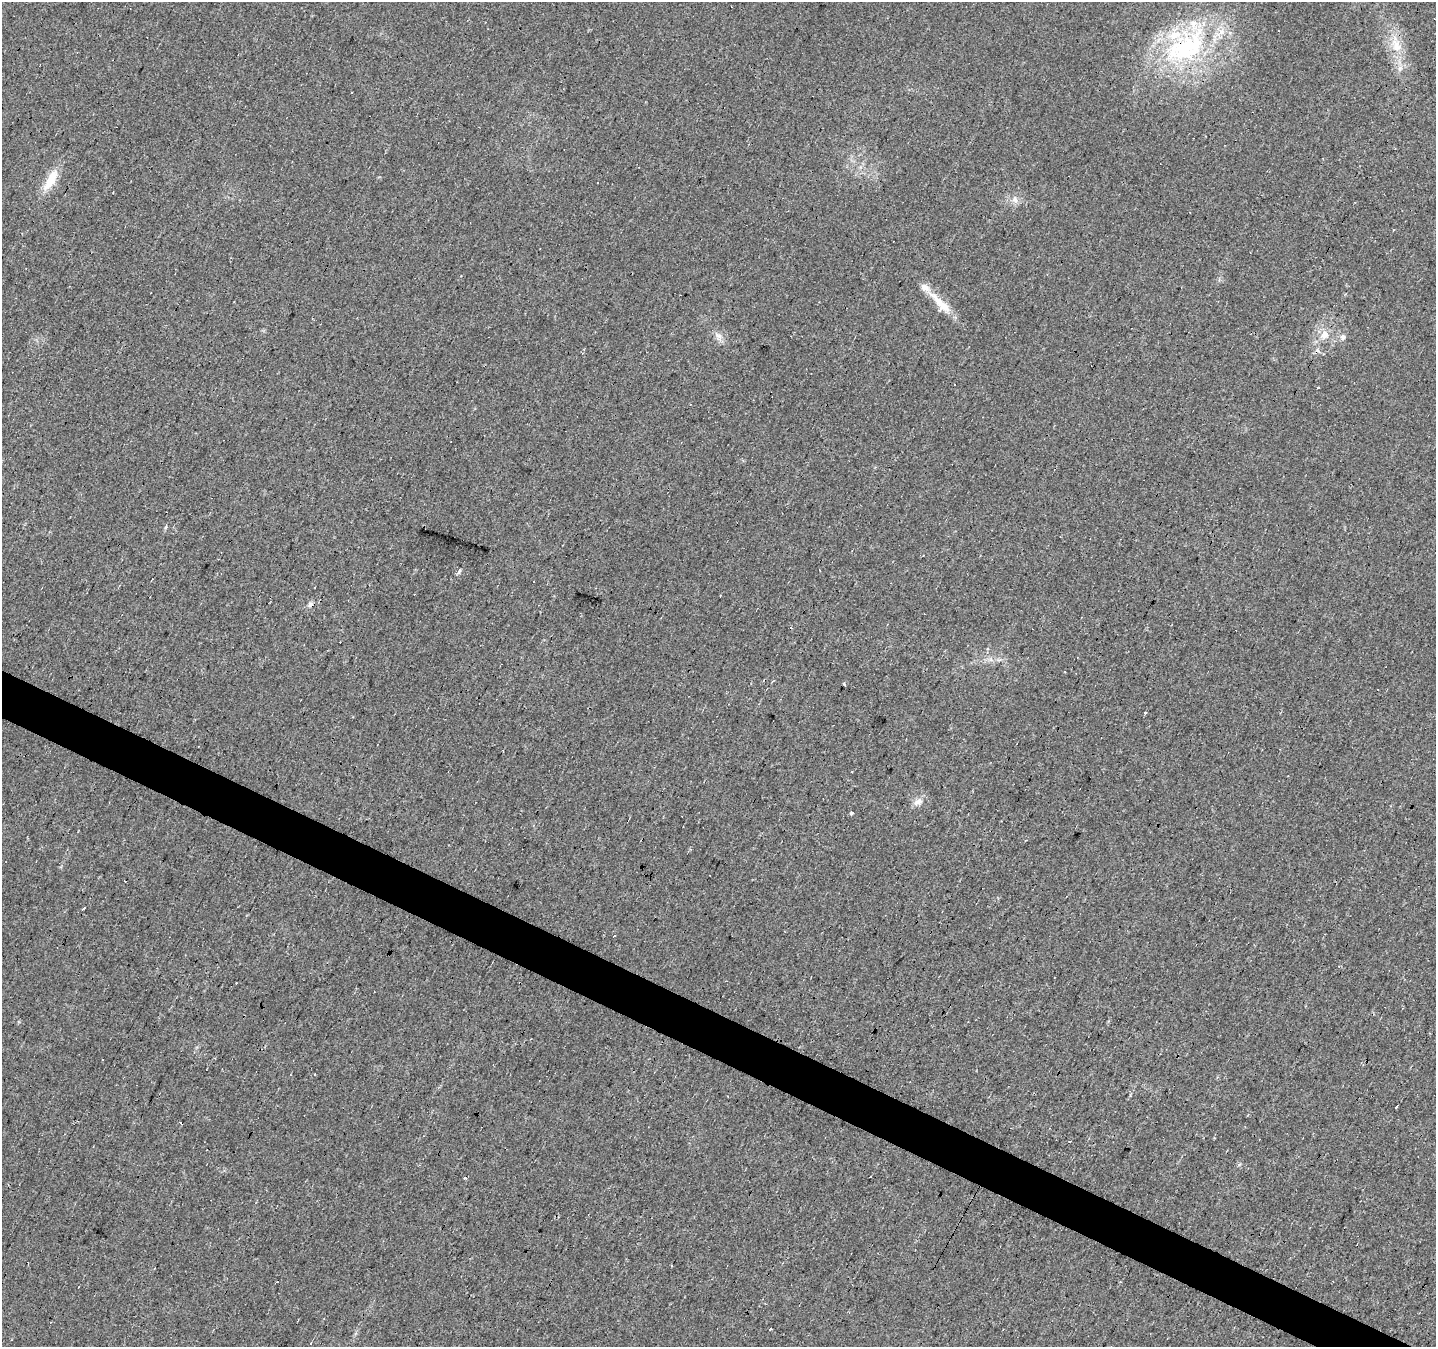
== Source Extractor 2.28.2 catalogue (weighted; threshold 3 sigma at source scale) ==
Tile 6 of 4 x 4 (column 2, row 2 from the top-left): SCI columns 1439-2872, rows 2955-4299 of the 5741 x 5842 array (HDU 1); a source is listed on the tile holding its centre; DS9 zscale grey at full resolution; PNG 1438 x 1349 px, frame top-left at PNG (2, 2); no overlay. Shown black and unused: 3% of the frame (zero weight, under 2 of 3 exposures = <1% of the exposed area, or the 3 px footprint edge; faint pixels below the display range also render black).
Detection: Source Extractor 2.28.2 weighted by HDU 2 'WHT'; one run over the whole footprint, this tile lists its part. Background 0.0257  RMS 0.0058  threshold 0.0261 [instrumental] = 3 sigma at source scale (4.5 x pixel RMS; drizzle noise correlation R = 1.50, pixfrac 1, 0.0396/0.0396 arcsec/px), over >= 5 px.
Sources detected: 43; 16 cosmic-ray / hot-pixel residue — not listed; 4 inside a brighter listed object's ellipse — not listed separately; the other 23 listed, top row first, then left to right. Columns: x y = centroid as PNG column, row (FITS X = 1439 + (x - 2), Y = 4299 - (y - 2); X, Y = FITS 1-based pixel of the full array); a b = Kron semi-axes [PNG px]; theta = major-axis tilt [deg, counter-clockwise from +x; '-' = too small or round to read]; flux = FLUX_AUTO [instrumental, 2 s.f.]
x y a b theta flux
1396 45 26 13 -75 14
1186 47 73 38 34 94
351 93 3 3 - 1
51 180 35 10 61 12
1014 198 10 3 69 1.3
1394 229 3 3 - 2.5
939 301 39 9 -45 13
1324 335 11 8 54 4.7
718 336 15 7 -50 3.5
1343 337 8 7 - 2
459 571 8 4 64 1
533 581 3 2 - 0.49
844 684 5 3 - 0.54
1146 712 3 3 - 2.1
918 802 14 9 31 3.7
852 812 4 3 - 4.3
690 849 4 2 - 0.66
84 908 4 3 - 4.7
615 936 3 3 - 1.5
1396 1107 4 3 - 3.8
465 1178 5 3 - 0.8
770 1329 3 2 - 0.54
311 1343 4 2 - 0.42
Overlapping masked pixels (flux is a lower limit): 1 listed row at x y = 1186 47
Unlisted compact peaks at least as high as the median listed source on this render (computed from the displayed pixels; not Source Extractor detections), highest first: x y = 1239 1165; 165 527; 1130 1095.